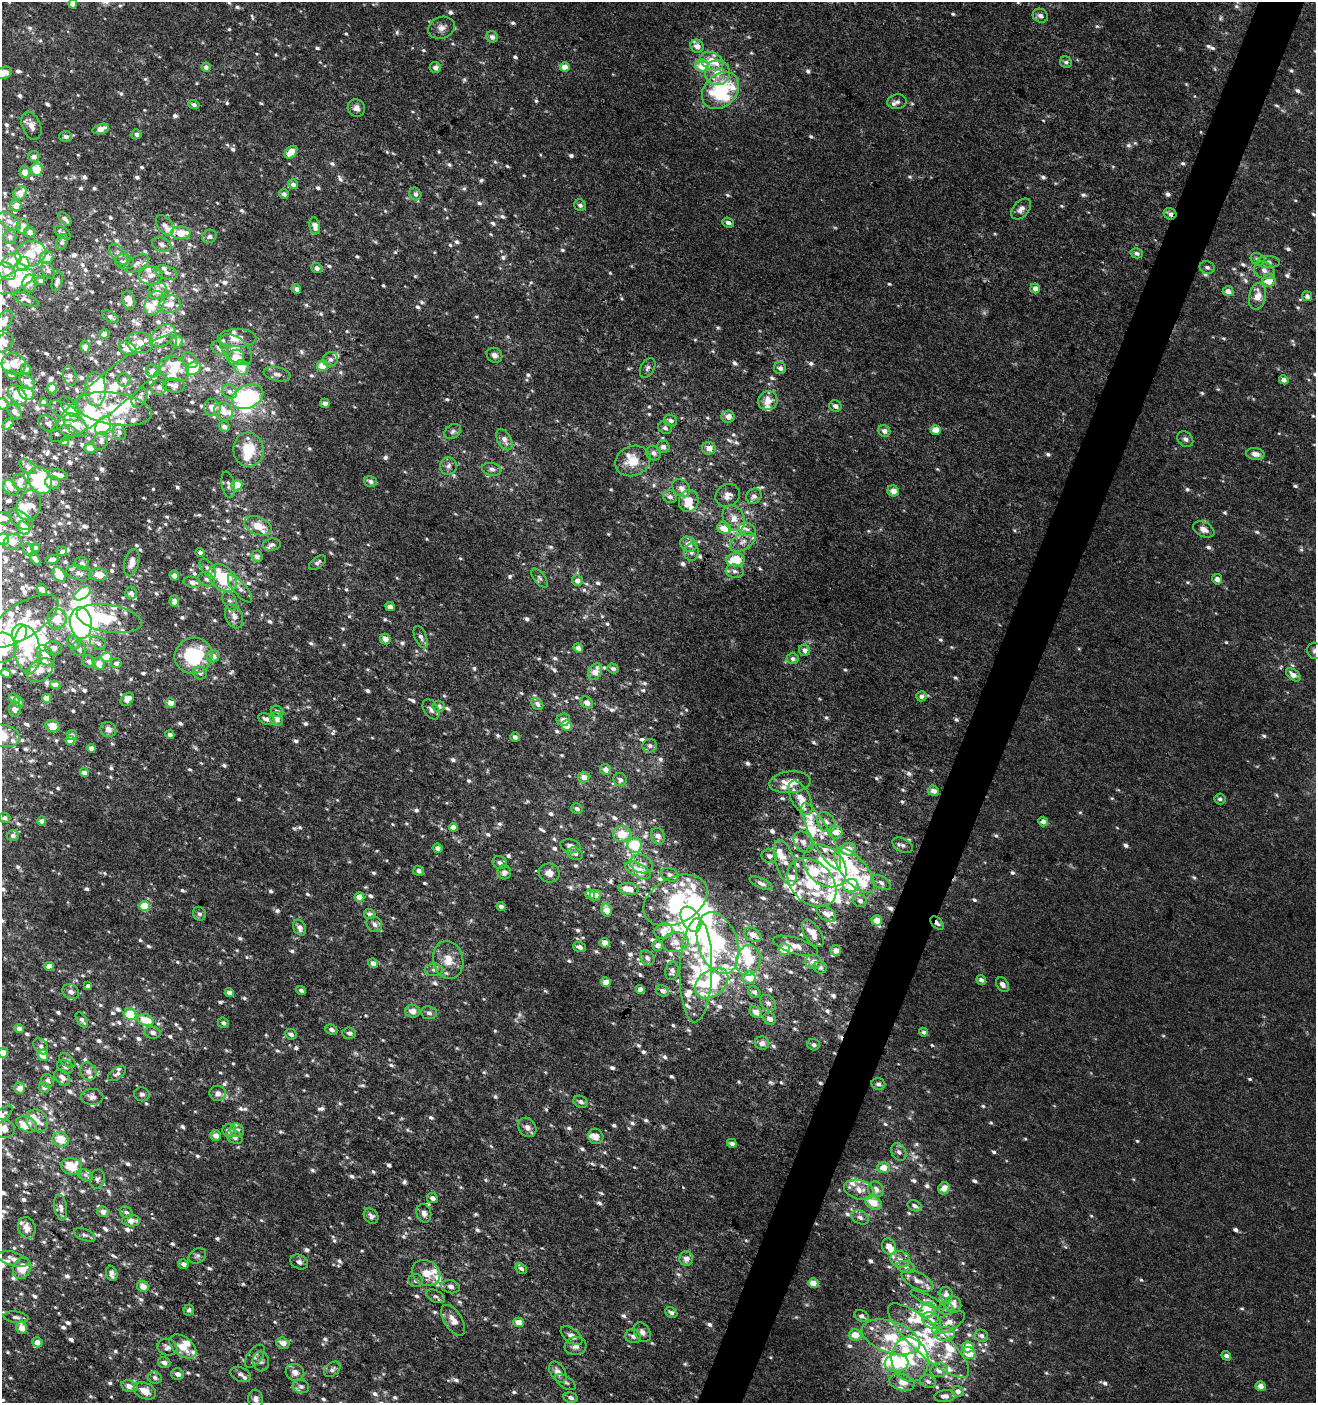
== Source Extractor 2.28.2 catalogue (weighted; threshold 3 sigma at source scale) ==
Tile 10 of 4 x 4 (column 2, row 3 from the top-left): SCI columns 1589-2902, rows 1403-2803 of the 5740 x 5616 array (HDU 1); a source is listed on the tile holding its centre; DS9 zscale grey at full resolution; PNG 1318 x 1405 px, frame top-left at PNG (2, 2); each listed source drawn as its Kron ellipse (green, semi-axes under 4 px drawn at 4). Shown black and unused: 3% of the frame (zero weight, under 3 of 4 exposures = <1% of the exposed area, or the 3 px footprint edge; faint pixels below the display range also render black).
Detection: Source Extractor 2.28.2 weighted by HDU 2 'WHT'; one run over the whole footprint, this tile lists its part. Background 0.00216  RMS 0.003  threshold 0.0137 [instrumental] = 3 sigma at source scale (4.5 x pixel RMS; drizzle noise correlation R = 1.50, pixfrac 1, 0.0396/0.0396 arcsec/px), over >= 5 px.
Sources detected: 1328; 8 too faint to see at this stretch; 31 inside a brighter object's white glare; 5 cosmic-ray / hot-pixel residue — neither listed nor drawn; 179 inside a brighter listed object's ellipse — not listed separately; of the other 1105, all 500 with FLUX_AUTO >= 0.937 (the completeness limit of this list) listed and drawn (605 fainter detections not listed), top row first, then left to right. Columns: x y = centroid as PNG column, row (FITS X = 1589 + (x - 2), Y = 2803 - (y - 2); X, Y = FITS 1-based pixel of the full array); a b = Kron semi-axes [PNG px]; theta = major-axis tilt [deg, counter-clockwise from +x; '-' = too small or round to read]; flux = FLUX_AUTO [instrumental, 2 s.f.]
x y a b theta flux
73 4 4 4 - 2.7
1040 16 8 6 -27 1.2
441 28 13 11 19 2.2
492 37 6 5 - 1.5
697 46 7 6 - 2.3
712 61 12 8 -24 6
1066 62 6 5 - 0.96
702 66 7 6 - 7.1
206 67 5 4 - 1.5
565 67 5 4 - 3.7
435 68 5 5 - 1.4
4 73 8 6 22 2.2
717 73 12 12 - 4.4
720 90 21 16 44 24
897 102 9 7 9 1.3
194 105 5 4 - 0.97
356 108 9 8 - 1.7
31 126 14 9 -68 2.1
101 129 8 5 17 3.2
136 134 5 5 - 1.3
66 136 6 5 - 1.1
291 152 7 5 45 6.3
34 156 5 5 - 1.7
37 169 6 6 - 7.2
25 172 6 5 - 3
293 184 5 5 - 1.3
20 193 7 6 - 3.8
284 194 5 4 - 1.2
415 194 6 5 - 1.2
580 205 6 5 - 0.98
16 206 6 5 - 2.6
1021 209 12 7 48 1.7
1170 214 6 5 - 1.4
65 219 8 4 -46 1.2
9 221 12 7 -33 1.9
728 223 6 5 - 1
165 225 12 7 -54 1.3
22 226 7 6 - 3
315 226 8 5 -81 2.3
30 232 6 5 - 1.8
62 233 9 5 -36 0.97
181 233 10 6 -1 5.4
209 236 7 6 - 1.2
10 237 7 6 - 1
62 242 8 5 68 1
162 245 10 7 -19 1.3
1137 253 6 5 - 0.96
30 254 15 13 14 5.5
119 254 12 6 -51 1.6
47 257 6 6 - 2.7
1258 259 7 6 - 0.96
12 260 10 7 25 4
125 262 9 7 -12 1.8
1268 262 11 6 -1 1.2
136 263 14 7 28 2
23 264 7 6 - 25
1207 267 8 6 -15 1
317 268 5 5 - 1.5
48 270 9 6 -61 0.98
1264 270 11 8 -30 1.8
7 271 10 7 -42 2.7
167 273 11 6 -19 1.2
151 276 12 9 8 2.6
1269 280 6 6 - 5.8
15 281 21 9 28 16
41 281 4 4 - 1
57 281 10 5 76 0.95
29 283 9 7 85 1.6
1035 288 5 4 - 2.2
296 289 5 4 - 1.4
157 291 10 7 27 3.2
1228 291 5 5 - 1.9
1258 296 13 8 78 4.1
1307 296 5 5 - 1.4
26 299 13 5 -24 1.2
129 300 9 6 -75 2.6
154 303 13 9 64 2.9
170 304 11 8 13 3.2
110 317 9 5 -30 0.94
4 321 12 7 59 1.5
105 334 5 4 - 2.9
163 335 14 9 36 3.3
237 338 19 9 1 4.5
177 341 6 6 - 2.4
4 343 11 8 50 1.6
140 343 13 10 -11 3.4
85 347 6 4 -79 1.7
128 348 9 6 -25 3.7
219 348 9 6 -35 1.4
236 350 19 11 -42 4.3
494 355 8 7 - 1.3
236 357 8 7 - 4.8
330 359 7 7 - 1.2
190 360 9 6 -40 1.2
14 364 12 10 -14 3.6
323 366 5 5 - 6.7
242 367 8 7 - 3.9
194 368 7 6 - 13
648 368 11 6 61 1.1
780 368 6 5 - 1.2
26 369 5 4 - 1.5
174 369 16 12 -27 4.9
153 371 7 6 - 2.5
277 374 13 6 -11 1.4
11 375 5 4 - 1.2
70 376 9 6 -75 1.4
124 380 6 6 - 1.4
1284 380 5 4 - 1.3
27 382 9 6 -43 2.3
174 385 11 7 -8 1.6
159 387 8 7 - 1.1
52 388 5 5 - 4.2
114 388 81 17 40 24
95 389 17 10 -88 13
229 392 8 6 -43 1.2
26 393 8 6 -37 5.3
17 395 11 7 -50 5.8
248 397 16 11 26 37
139 398 11 7 64 1.5
768 401 10 9 - 3.3
43 402 4 3 - 1.2
325 403 5 4 - 1.3
3 404 6 5 - 1.3
835 406 6 5 - 1.3
70 407 12 6 -48 3.6
212 408 9 8 - 2.9
114 409 38 16 -9 16
64 411 17 7 -30 3.3
223 411 10 8 -47 2.6
15 412 9 6 -49 2
728 416 6 6 - 2.1
670 420 7 5 -24 1.2
8 424 7 4 48 2
48 424 10 7 -29 0.98
76 425 14 9 -44 6.2
103 426 10 7 56 19
224 427 6 5 - 1.5
665 428 7 6 - 1
936 430 5 4 - 4.4
69 431 9 5 -18 1.2
453 431 9 6 33 0.97
884 431 6 5 - 1.6
119 432 8 6 -72 0.97
504 439 12 7 -60 2.2
1185 439 9 7 -45 1.1
101 441 9 7 70 1.4
64 442 4 4 - 1.3
663 447 6 6 - 1.3
90 448 6 5 - 3.3
709 448 7 6 - 2.5
248 450 17 15 -83 8.9
654 453 8 7 - 1.3
1255 454 9 5 -8 2
633 461 18 15 21 6.9
448 466 9 8 - 1.3
28 467 9 6 -40 1.4
492 469 10 6 -10 1.1
58 475 10 5 -14 2
40 480 14 11 -60 29
370 481 6 5 - 1.4
20 482 8 7 - 1.4
52 483 7 6 - 1.3
228 485 13 6 -79 1.2
237 486 6 5 - 8.7
11 488 9 6 -49 1.5
681 488 10 7 -46 2
893 491 6 5 - 2.3
728 495 12 11 - 2.4
754 496 8 7 - 1.3
670 497 7 6 - 1.3
689 501 11 9 72 5
29 505 15 11 70 3.6
4 518 8 6 2 1.7
734 518 14 10 -62 3.4
20 520 14 7 -37 1.7
258 526 14 8 -23 4.8
24 528 7 5 -55 4.7
724 528 7 6 - 4.2
747 529 9 6 -19 1
1204 529 11 7 -25 2.2
3 539 6 6 - 9.9
13 542 9 8 - 3
743 542 14 8 29 2.4
688 544 9 7 -36 2.4
272 545 9 6 9 0.94
35 547 4 4 - 1
28 549 6 5 - 1
62 551 5 4 - 1.1
200 552 4 4 - 1
691 552 8 7 - 1.2
257 556 6 5 - 1.4
35 559 7 4 -53 1.3
52 559 6 4 13 1.2
736 560 9 6 6 7.7
317 562 10 5 35 0.99
82 563 7 6 - 1.3
132 563 14 7 75 3.1
208 568 11 6 -54 1.2
735 571 9 6 -7 1.2
79 573 13 7 -11 1.7
59 574 8 5 -55 8.9
99 574 9 6 -6 4.3
174 576 5 4 - 2.2
222 578 16 11 -40 15
540 578 11 5 -53 0.95
207 579 8 6 -28 1.3
1217 579 5 5 - 1.7
577 581 5 5 - 1.9
192 582 9 5 -12 1.6
42 589 5 4 - 2.4
240 589 17 6 -49 1.8
82 593 9 5 37 17
131 593 6 5 - 0.98
174 601 6 4 84 1.5
230 601 10 6 -63 1
390 606 5 4 - 1.7
234 616 12 8 -67 2
57 619 10 9 - 4.6
109 619 33 13 -9 11
22 621 41 17 33 11
81 623 16 11 -85 120
19 633 9 7 67 29
421 637 12 6 -68 1.3
385 639 5 5 - 2.1
74 643 7 6 - 1.2
98 643 8 6 -28 1
2 648 15 14 - 15
53 648 8 6 -12 1.8
79 648 7 6 - 1.4
578 648 5 4 - 1.5
27 650 24 13 -84 11
805 650 6 5 - 2
1314 651 8 7 - 0.97
45 655 11 7 -57 2.6
194 656 19 18 - 19
213 656 6 6 - 2.2
106 657 5 5 - 8.1
793 659 6 5 - 1.2
88 661 7 5 -45 1.4
116 663 5 5 - 1.4
99 664 6 5 - 3.5
613 668 6 5 - 0.99
40 670 15 10 36 3
595 672 9 6 63 3.7
6 673 5 4 - 2
200 673 7 6 - 1.4
1293 675 8 5 -40 2.2
55 685 5 4 - 2.5
921 696 5 5 - 1.3
14 698 6 4 -45 1.2
47 698 4 4 - 3.2
127 699 7 5 46 2.6
18 702 5 5 - 1.3
586 702 6 5 - 2.1
171 703 5 5 - 3
537 704 7 5 -46 1.3
439 706 6 5 - 1.2
15 709 7 6 - 1.5
431 709 11 7 -57 1.4
277 711 6 5 - 1
266 719 8 5 -20 1.5
277 719 7 6 - 1.9
563 720 7 6 - 2.1
567 725 5 5 - 5.2
53 726 7 6 - 3.2
108 730 8 7 - 1.9
72 735 5 5 - 1.2
170 735 4 4 - 1
2 736 18 11 -12 7.2
515 737 5 4 - 1.1
70 740 4 4 - 3.6
650 746 7 6 - 1
91 748 4 4 - 1.8
605 769 5 5 - 1.9
84 773 4 4 - 2
584 777 6 5 - 2.3
620 780 7 6 - 1.1
790 782 21 11 6 5.5
933 791 5 5 - 1.8
801 798 19 9 -63 4.2
1220 799 5 5 - 0.96
577 809 6 5 - 1.1
4 818 6 5 - 1.1
41 821 4 4 - 1.6
1043 821 5 5 - 1.6
826 822 11 8 -51 1.9
453 827 4 4 - 2.7
835 832 7 6 - 2.7
622 834 9 7 0 6
13 836 6 5 - 0.94
658 836 8 6 -74 1.8
821 836 37 10 -62 6.3
803 842 11 8 -56 2
635 845 7 7 - 12
903 845 11 7 -27 1.4
570 846 10 6 -12 1.5
437 848 5 4 - 1.7
848 849 8 6 6 4.5
575 854 8 6 -24 1
769 856 7 6 - 1.5
500 862 7 6 - 0.98
785 863 24 9 -73 3.6
641 864 11 9 -23 2.2
825 866 24 18 -44 19
638 870 14 6 -27 7
854 870 28 12 -50 11
419 871 5 5 - 1.4
504 872 7 7 - 1.4
549 873 10 9 - 2
670 875 9 6 -19 1.3
761 883 12 5 -23 1.2
812 883 28 20 -45 18
881 883 11 6 -32 1.2
851 886 7 6 - 4.2
629 889 10 6 -7 3.7
590 894 5 4 - 2.8
595 895 6 5 - 2.5
359 897 5 4 - 4.2
675 900 34 23 28 36
860 901 7 6 - 1.4
144 906 5 5 - 9.3
501 907 5 4 - 1.3
606 910 7 5 -78 3.8
199 914 7 6 - 0.98
369 914 5 5 - 1.4
826 914 11 6 -34 1.9
691 919 14 9 -58 48
877 920 5 5 - 3.5
937 923 8 5 -45 1.4
374 924 8 7 - 1.4
299 928 8 6 -63 1.6
663 931 9 7 23 3.3
813 933 15 8 -56 4.5
753 935 9 6 -29 2.7
675 942 13 10 11 3
605 943 5 4 - 3.2
718 943 32 19 -72 21
658 945 5 5 - 1.9
796 946 23 8 -17 3.5
580 947 6 5 - 1.3
784 949 6 5 - 4.7
836 950 5 5 - 2.2
647 958 8 6 -49 1.3
448 960 19 15 -79 5.8
748 960 15 12 78 8.3
813 962 8 7 - 2.2
373 963 5 4 - 2
49 966 4 4 - 2.8
820 967 7 6 - 1.1
434 970 9 6 1 1.1
696 970 52 16 88 16
672 971 9 6 80 1.2
749 977 6 6 - 4.3
981 980 5 4 - 1.2
606 982 5 4 - 3.5
712 983 18 12 38 17
1003 985 8 5 -54 1.4
88 986 4 4 - 1.3
640 989 4 4 - 2.9
301 990 5 4 - 0.95
662 991 7 5 -27 1.3
71 992 8 7 - 1.4
754 992 6 5 - 0.97
229 993 4 4 - 1.6
768 1003 9 6 -45 1.1
413 1011 7 6 - 1.9
756 1012 7 5 -38 2.8
429 1013 8 6 -5 1
130 1014 6 5 - 11
770 1019 7 5 -35 1.8
82 1020 9 4 -56 1
145 1020 8 5 -20 5.9
223 1023 5 5 - 0.99
19 1029 5 4 - 1.7
331 1030 6 4 -23 1.2
924 1032 4 4 - 0.96
153 1033 8 6 -10 1.1
349 1033 7 6 - 1.1
291 1034 6 5 - 1.2
762 1043 7 6 - 1.8
814 1045 6 5 - 0.98
41 1046 9 6 -50 1.2
3 1053 5 4 - 4.7
43 1055 6 5 - 4.9
67 1060 9 6 -40 1
65 1066 8 6 -28 0.94
88 1071 9 8 - 1.9
117 1074 10 5 35 0.96
62 1077 9 6 -44 1.5
47 1081 7 6 - 1.3
878 1084 7 6 - 1.1
20 1088 5 5 - 2
44 1088 5 5 - 1.5
218 1093 8 7 - 1.7
142 1094 8 7 - 1
92 1097 11 8 1 1.7
581 1102 7 5 -26 1.2
2 1115 12 5 41 1.2
37 1121 12 10 -48 2.2
27 1124 11 7 -24 4.5
527 1127 10 8 -55 1.7
4 1128 11 9 -20 2.8
237 1130 7 6 - 1.4
229 1131 7 6 - 1.6
216 1136 5 5 - 2.2
596 1136 8 7 - 2.3
234 1137 9 6 -38 1.3
61 1139 8 7 - 5.2
732 1143 5 4 - 1.4
899 1152 9 7 -61 1.1
72 1166 10 8 -15 7.8
884 1168 6 5 - 3.4
85 1175 8 5 -27 0.96
97 1179 9 7 77 1
944 1188 6 5 - 2.9
876 1189 8 7 - 2.1
859 1190 16 9 -15 3.4
432 1198 5 5 - 1.7
874 1203 9 6 -30 5
915 1206 7 5 -24 1.1
61 1208 13 6 -80 1.6
103 1212 5 5 - 1.9
126 1212 7 5 -33 0.99
424 1213 9 7 -75 1.5
371 1216 8 6 -49 1.2
860 1217 9 6 -27 1.3
131 1221 9 5 -1 3.2
27 1228 11 8 -70 3.4
85 1235 11 5 -22 1.1
889 1247 8 6 -66 3.2
197 1256 9 7 34 0.95
13 1259 16 7 -14 2.2
686 1259 7 7 - 2
900 1259 10 8 -16 1.8
299 1262 9 7 -28 1.3
183 1264 5 4 - 1.3
906 1267 9 5 -15 1.1
22 1268 11 8 65 5.7
521 1269 6 4 -34 0.99
112 1273 8 5 -71 1.6
426 1273 15 12 -31 4.4
416 1281 7 6 - 0.96
917 1281 17 8 -28 2.8
813 1283 5 4 - 4.1
143 1286 6 5 - 2.6
450 1287 9 6 -14 1.3
946 1294 7 6 - 1.8
435 1296 10 6 -26 0.97
928 1300 19 5 -27 1.4
953 1304 8 8 - 2.8
946 1309 7 6 - 1.2
189 1310 5 5 - 0.95
927 1310 8 7 - 5.7
671 1312 6 5 - 1.1
862 1316 8 5 -28 1.2
16 1317 12 5 -7 1.1
453 1320 17 9 -57 3.1
931 1320 10 7 -36 2.4
519 1322 5 4 - 3.6
948 1323 18 8 30 2.9
22 1328 6 5 - 3.9
642 1332 11 7 -57 1.7
945 1334 10 7 5 4.8
855 1335 6 6 - 4.1
571 1336 12 7 -38 1.6
633 1336 8 7 - 1.4
982 1336 7 6 - 1.3
891 1337 30 15 -18 12
929 1340 52 15 -42 16
37 1342 5 5 - 2.6
283 1343 6 5 - 2.3
183 1346 15 9 -37 5
575 1346 11 9 7 1.8
167 1347 10 8 -17 1.5
968 1347 6 5 - 4.4
969 1353 7 6 - 5
255 1356 13 7 52 1.4
1226 1356 5 4 - 1.2
910 1360 22 18 -80 10
261 1361 10 8 -80 1.4
164 1362 6 5 - 1.6
897 1363 12 9 3 16
332 1369 9 6 40 0.96
939 1370 9 7 8 2.2
295 1372 9 8 - 1.8
558 1372 11 7 -57 2.1
178 1374 6 5 - 1.5
241 1374 11 7 -24 1.2
155 1378 7 6 - 1.2
928 1381 8 6 -24 1.2
565 1382 11 6 -33 0.98
902 1382 13 8 -16 3
129 1386 8 5 -13 2.2
301 1386 8 6 -15 0.97
1261 1386 5 5 - 2.4
145 1391 12 8 -25 3.8
958 1391 6 5 - 1.7
945 1396 10 6 5 1.7
571 1398 7 5 -13 0.95
256 1399 9 7 -82 1.9
Overlapping masked pixels (flux is a lower limit): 8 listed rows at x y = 1170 214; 114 388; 248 397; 22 621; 675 900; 937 923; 753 935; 453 1320
Isophote crosses this tile's border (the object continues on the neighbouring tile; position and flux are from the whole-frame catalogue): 13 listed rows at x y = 73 4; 4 73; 4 321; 3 404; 4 518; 3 539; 2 648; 1314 651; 2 736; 3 1053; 2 1115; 4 1128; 256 1399